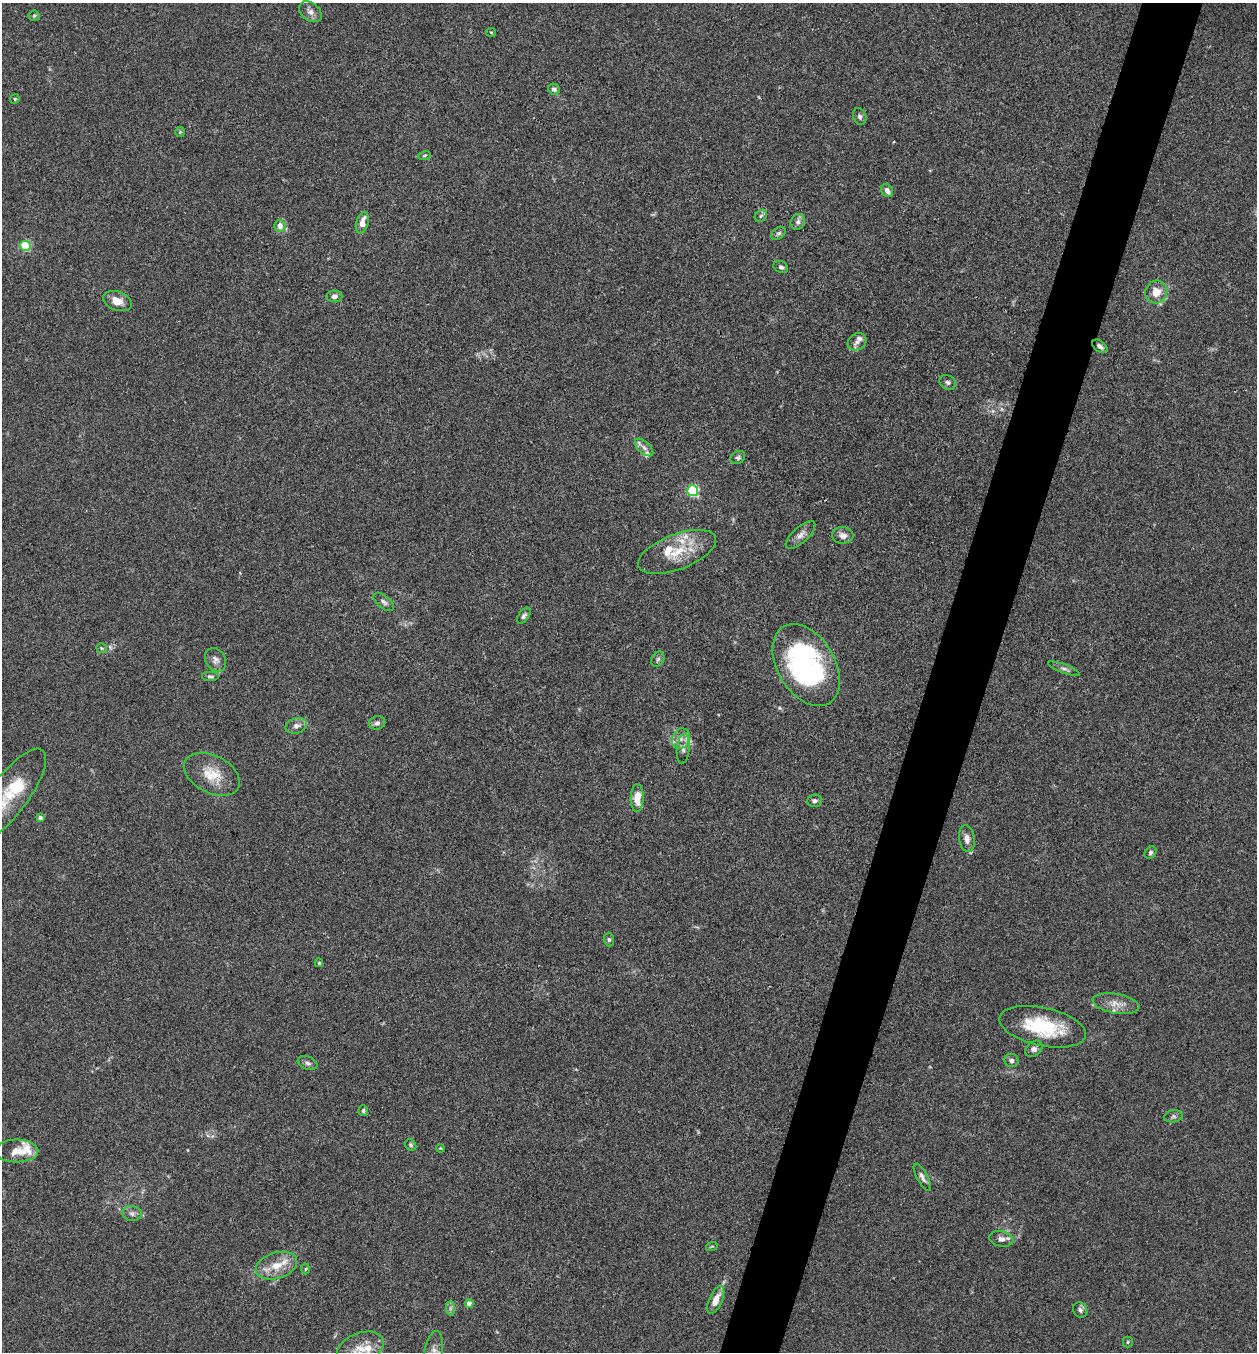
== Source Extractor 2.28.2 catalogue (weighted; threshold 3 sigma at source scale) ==
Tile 10 of 4 x 4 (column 2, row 3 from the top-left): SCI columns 1520-2774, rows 1352-2701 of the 5419 x 5403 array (HDU 1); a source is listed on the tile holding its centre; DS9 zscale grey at full resolution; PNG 1259 x 1354 px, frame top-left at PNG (2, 3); each listed source drawn as its Kron ellipse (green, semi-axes under 4 px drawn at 4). Shown black and unused: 5% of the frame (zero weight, under 3 of 4 exposures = <1% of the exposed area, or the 3 px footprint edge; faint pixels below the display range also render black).
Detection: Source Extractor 2.28.2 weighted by HDU 2 'WHT'; one run over the whole footprint, this tile lists its part. Background 0.0288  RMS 0.0045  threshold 0.0202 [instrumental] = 3 sigma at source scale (4.5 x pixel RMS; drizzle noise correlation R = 1.50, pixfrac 1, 0.05/0.05 arcsec/px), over >= 5 px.
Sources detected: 85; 2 too faint to see at this stretch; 1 inside a brighter object's white glare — neither listed nor drawn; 10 inside a brighter listed object's ellipse — not listed separately; the other 72 listed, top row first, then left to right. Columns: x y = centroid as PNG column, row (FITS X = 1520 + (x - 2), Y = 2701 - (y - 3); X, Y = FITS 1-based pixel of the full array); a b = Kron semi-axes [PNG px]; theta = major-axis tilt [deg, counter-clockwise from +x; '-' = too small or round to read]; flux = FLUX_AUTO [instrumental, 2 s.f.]
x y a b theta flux
310 12 12 8 -36 2.3
34 16 6 5 - 0.72
491 32 5 4 - 0.47
554 89 6 5 - 1.5
15 99 5 4 - 0.56
860 116 8 6 -70 1.3
180 132 5 5 - 0.57
425 155 6 3 19 0.49
887 191 7 5 -55 2.1
761 216 7 5 45 1
798 222 8 7 - 1.6
362 223 11 6 74 4.6
280 226 6 5 - 3.7
778 233 8 5 37 1.1
25 246 5 5 - 34
781 267 7 5 -27 1.2
1156 292 11 11 - 5.8
334 296 8 6 -3 1.7
117 301 15 9 -21 4.9
857 342 10 8 33 2.3
1100 346 9 5 -37 1.7
948 382 9 7 -32 1.4
644 447 11 6 -42 2
738 457 8 6 37 1
693 491 5 5 - 54
800 535 18 7 42 3
843 535 11 8 -5 2.7
677 552 41 17 21 16
384 602 12 6 -39 1.6
524 616 9 5 54 1.2
102 648 5 5 - 0.63
658 659 8 6 62 1
215 660 12 9 -57 2.5
806 665 45 28 -59 80
1064 669 17 4 -21 1.5
210 676 9 5 0 1
377 723 8 6 12 1.4
296 726 11 7 14 2.4
681 739 11 8 65 3.1
683 749 15 6 84 2.3
212 774 30 18 -27 11
9 795 56 19 53 19
637 798 14 6 88 5.6
814 801 7 6 - 1.5
40 818 4 4 - 1.9
967 839 13 8 -82 2.8
1150 853 6 5 - 0.92
609 939 7 5 -87 0.88
319 963 4 4 - 0.69
1116 1004 23 10 -9 5.3
1043 1027 44 19 -12 29
1034 1049 10 7 43 2.3
1011 1060 7 6 - 1.3
307 1063 10 6 -22 1.5
363 1111 5 5 - 0.94
1173 1116 9 6 9 1.2
411 1145 6 5 - 0.78
440 1148 4 3 - 0.37
17 1151 22 11 0 6.8
922 1177 15 5 -62 1.8
132 1213 9 7 -10 1.7
1001 1239 12 8 -11 2.4
712 1246 6 3 18 0.51
276 1266 21 13 18 8.5
306 1269 5 3 - 0.43
716 1300 15 6 66 4.7
469 1303 4 4 - 3.1
450 1308 7 4 -90 1.1
1080 1310 8 7 - 1.4
1128 1342 5 5 - 0.63
360 1348 24 15 23 7.9
433 1352 21 9 80 4
Isophote crosses this tile's border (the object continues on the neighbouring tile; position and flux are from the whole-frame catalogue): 3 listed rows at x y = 9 795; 360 1348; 433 1352